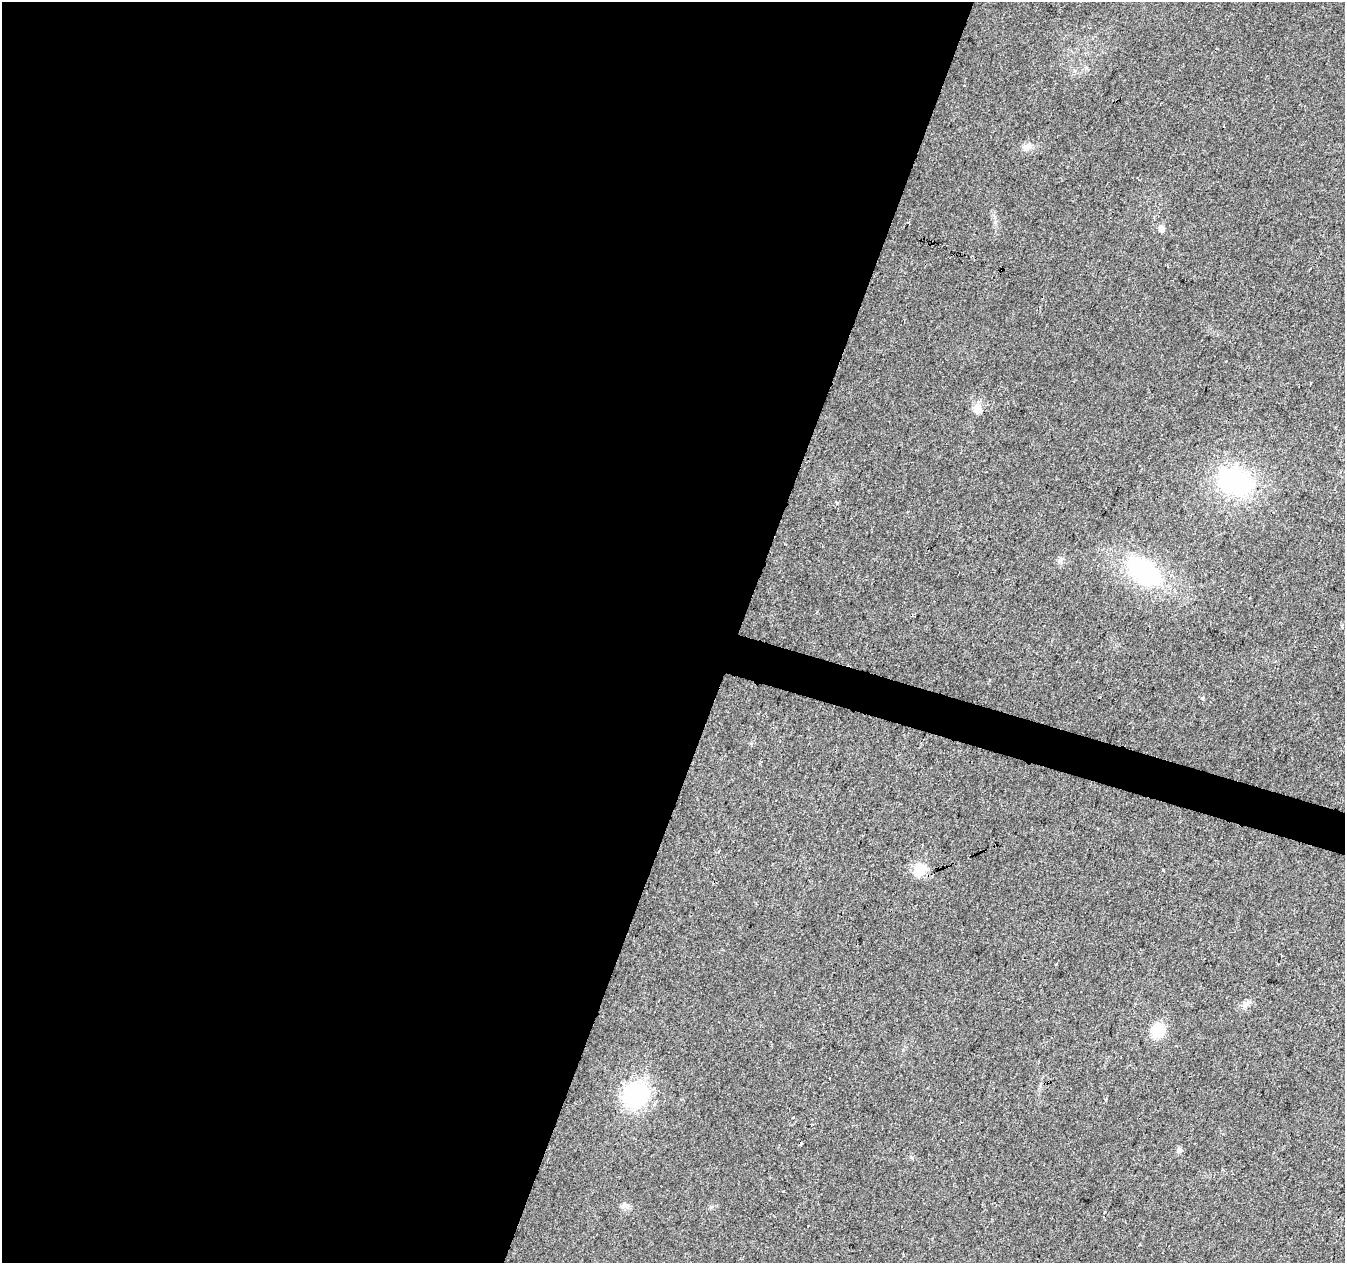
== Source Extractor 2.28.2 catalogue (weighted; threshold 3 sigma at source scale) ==
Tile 5 of 4 x 4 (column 1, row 2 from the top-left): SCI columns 1-1343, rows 2737-3997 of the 5380 x 5537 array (HDU 1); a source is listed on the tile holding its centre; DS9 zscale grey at full resolution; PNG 1347 x 1265 px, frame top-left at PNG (2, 2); no overlay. Shown black and unused: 56% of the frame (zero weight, under 2 of 3 exposures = <1% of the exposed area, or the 3 px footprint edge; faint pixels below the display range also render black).
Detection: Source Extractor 2.28.2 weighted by HDU 2 'WHT'; one run over the whole footprint, this tile lists its part. Background 0.0263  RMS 0.0056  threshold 0.0254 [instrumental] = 3 sigma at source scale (4.5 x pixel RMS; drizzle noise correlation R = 1.50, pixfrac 1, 0.0396/0.0396 arcsec/px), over >= 5 px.
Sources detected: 19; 2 cosmic-ray / hot-pixel residue — not listed; the other 17 listed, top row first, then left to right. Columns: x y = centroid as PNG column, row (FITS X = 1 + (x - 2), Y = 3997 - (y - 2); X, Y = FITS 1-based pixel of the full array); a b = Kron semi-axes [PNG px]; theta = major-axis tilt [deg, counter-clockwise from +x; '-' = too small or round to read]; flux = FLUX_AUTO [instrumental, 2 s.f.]
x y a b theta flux
1027 147 15 8 29 3.5
1161 228 6 5 - 4.4
1311 383 2 2 - 0.54
977 409 12 11 - 4.9
1235 482 27 20 -28 84
1144 571 37 22 -41 59
1202 698 4 4 - 1.6
920 869 15 13 63 11
1163 870 3 3 - 2.4
1056 964 4 2 - 0.54
1247 1003 14 7 41 3.1
1158 1030 16 13 90 15
635 1095 28 27 - 45
793 1117 3 3 - 1.1
1179 1150 8 7 - 1.7
783 1192 3 3 - 1.5
624 1205 12 6 8 2.3
Unlisted compact peaks at least as high as the median listed source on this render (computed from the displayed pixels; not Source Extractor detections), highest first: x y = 837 503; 995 222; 1059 561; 711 1207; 912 1158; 1106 1100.